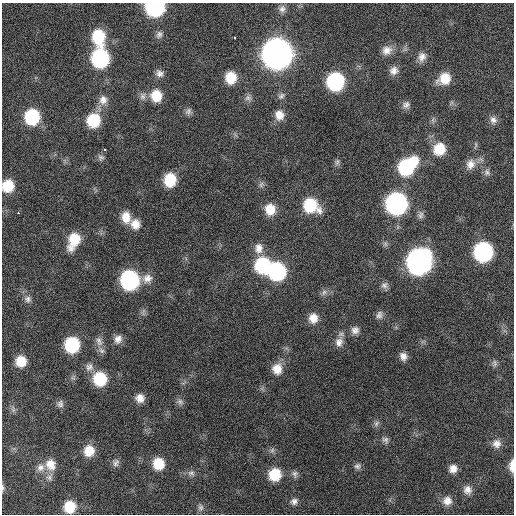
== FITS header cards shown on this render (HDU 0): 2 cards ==
NAXIS1  =                  512 / Axis length
NAXIS2  =                  512 / Axis length

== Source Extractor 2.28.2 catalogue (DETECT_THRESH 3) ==
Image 512 x 512 px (HDU 0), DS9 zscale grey, 1 PNG px = 1 image px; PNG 516 x 516 px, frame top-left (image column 1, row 512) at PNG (2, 3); no overlay
Background 404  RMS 11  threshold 32.7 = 3 sigma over >= 5 px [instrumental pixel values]
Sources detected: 94; all 94 listed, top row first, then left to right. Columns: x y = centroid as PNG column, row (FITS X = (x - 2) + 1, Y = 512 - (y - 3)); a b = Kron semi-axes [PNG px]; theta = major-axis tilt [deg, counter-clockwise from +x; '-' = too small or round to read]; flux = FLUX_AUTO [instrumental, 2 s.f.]
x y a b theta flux
155 7 12 10 3 1.3e+05
282 9 10 8 69 3.5e+03
159 34 10 8 70 2.8e+03
98 37 15 12 -81 3.0e+04
235 37 3 3 - 1.6e+04
387 50 13 11 18 6.2e+03
277 53 14 13 - 1.1e+06
422 57 12 10 76 4.9e+03
100 58 13 11 -88 9.8e+04
394 71 10 10 - 4.7e+03
159 73 11 8 -40 3.6e+03
231 78 11 10 - 1.6e+04
444 79 13 11 33 1.4e+04
335 81 12 11 - 9.1e+04
143 96 11 8 89 3.2e+03
156 96 12 11 - 1.5e+04
281 96 11 7 45 2.4e+03
248 98 9 8 - 2.9e+03
103 100 13 12 - 6.3e+03
406 105 10 8 29 3.2e+03
188 111 10 8 59 2.4e+03
279 115 12 11 - 7.5e+03
32 117 12 11 - 4.8e+04
93 120 12 11 - 3.0e+04
493 120 10 9 - 3.7e+03
104 149 3 3 - 1.8e+04
439 149 12 11 - 1.7e+04
101 157 9 7 -15 2.2e+03
337 162 10 5 75 1.8e+03
470 164 13 11 68 6.4e+03
407 166 18 12 42 6.4e+04
487 172 10 7 -72 2.5e+03
170 180 11 10 - 2.4e+04
261 184 10 5 64 2.0e+03
8 186 11 10 - 1.8e+04
396 203 13 12 - 2.4e+05
311 205 15 12 -32 3.4e+04
270 209 13 12 - 1.2e+04
18 213 3 2 - 2.6e+03
420 215 11 7 77 2.8e+03
126 217 13 10 -83 9.6e+03
135 224 12 11 - 7.8e+03
74 240 17 10 68 2.1e+04
259 248 14 11 86 6.5e+03
483 252 12 12 - 1.3e+05
419 261 15 13 64 4.2e+05
263 265 13 12 - 5.7e+04
277 271 13 12 - 9.0e+04
147 278 13 11 20 6.1e+03
129 280 12 12 - 1.2e+05
384 285 10 9 - 3.0e+03
324 292 9 6 61 2.6e+03
28 299 10 9 - 3.3e+03
379 315 11 8 67 3.2e+03
313 318 12 10 87 8.2e+03
355 330 10 10 - 4.2e+03
118 339 11 9 72 4.8e+03
99 341 13 8 -70 4.4e+03
339 342 13 10 73 6.1e+03
72 345 12 11 - 4.7e+04
101 351 9 7 -37 2.7e+03
403 356 10 8 -70 4.5e+03
21 361 11 11 - 1.3e+04
495 363 10 6 -85 2.2e+03
89 367 11 11 - 4.5e+03
277 369 13 11 -88 1.0e+04
73 378 7 4 -18 1.4e+03
100 379 12 11 - 3.2e+04
140 398 10 9 - 6.1e+03
180 402 9 7 -40 2.7e+03
60 404 10 8 -85 2.7e+03
13 409 11 3 -85 1.4e+03
376 423 10 6 51 2.2e+03
385 440 10 8 -46 2.9e+03
497 443 11 11 - 5.0e+03
272 450 7 6 - 1.9e+03
89 451 12 11 - 1.2e+04
116 463 11 8 66 2.9e+03
51 464 15 12 -66 9.6e+03
158 464 11 10 - 1.6e+04
357 466 9 8 - 2.4e+03
512 466 12 5 89 6.0e+03
40 467 11 10 - 4.9e+03
453 469 9 8 - 5.4e+03
191 473 11 7 5 3.2e+03
275 474 11 11 - 2.2e+04
295 474 10 7 -86 2.6e+03
49 477 8 8 - 3.0e+03
2 488 8 3 86 1.3e+03
467 490 11 10 - 4.7e+03
294 501 9 8 - 3.1e+03
447 501 11 11 - 6.1e+03
69 507 10 10 - 1.8e+04
200 507 9 8 - 2.6e+03
At the frame edge (FLAGS 8, measured only in part): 4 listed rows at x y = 155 7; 8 186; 512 466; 2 488